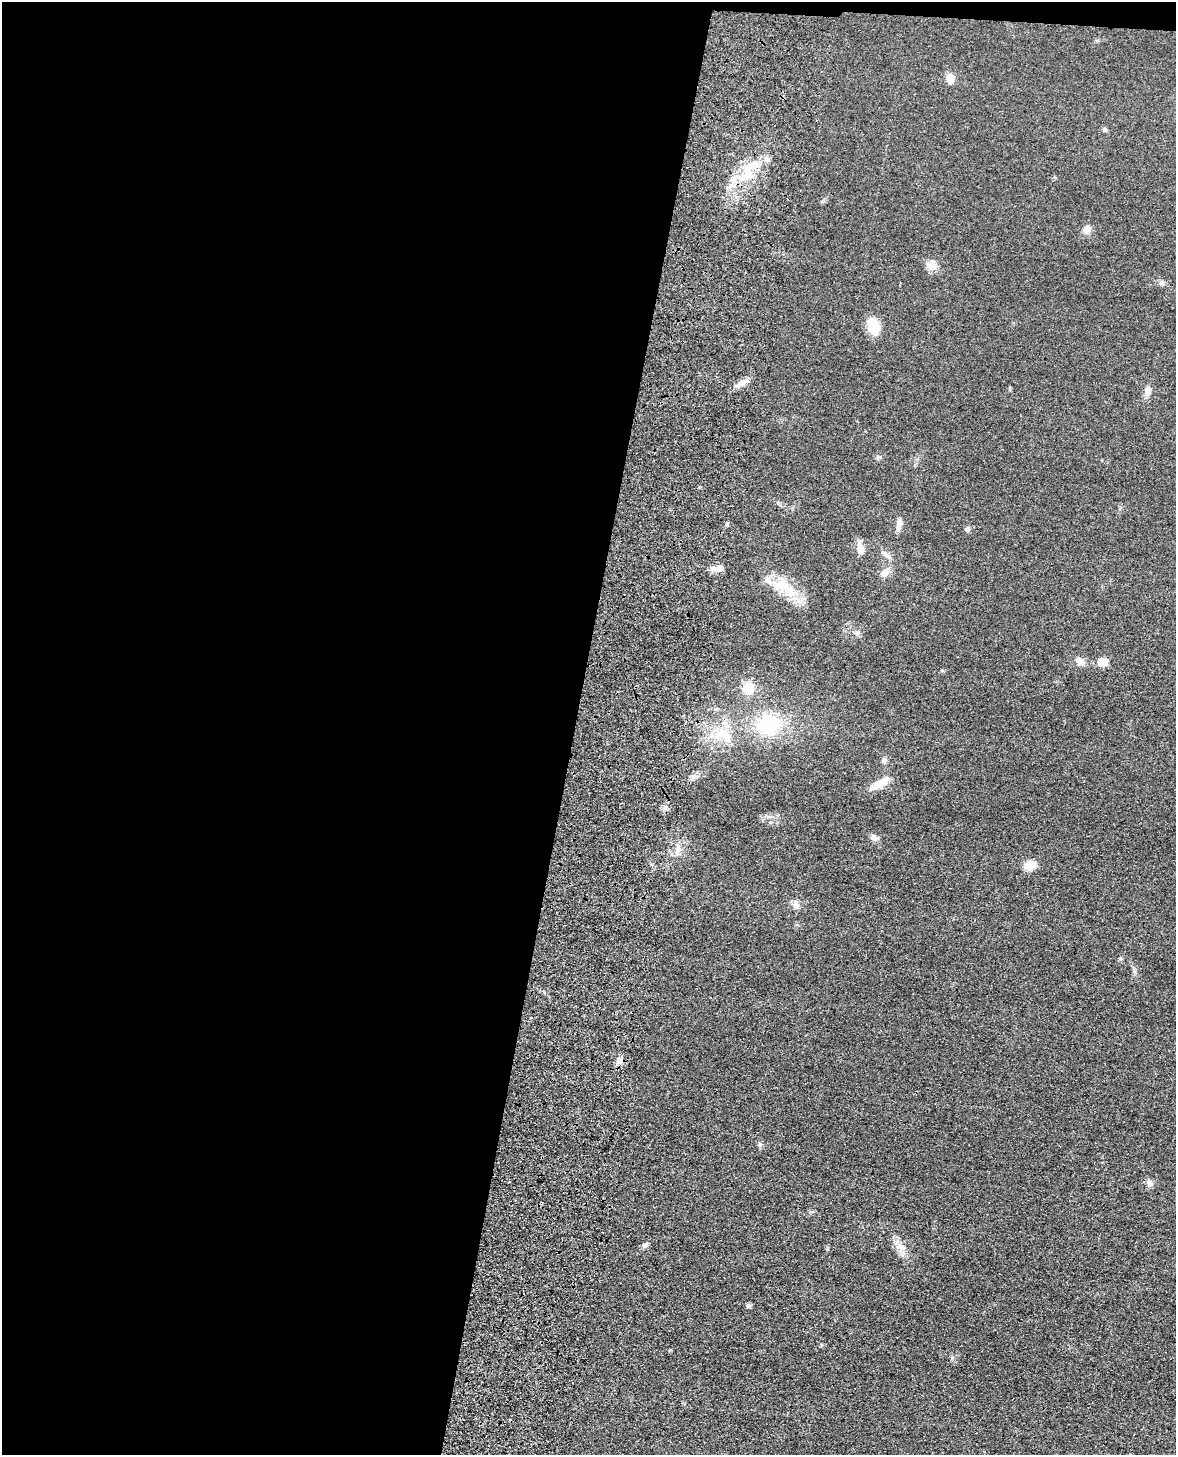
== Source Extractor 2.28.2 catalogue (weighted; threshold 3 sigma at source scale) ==
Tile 1 of 4 x 3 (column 1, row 1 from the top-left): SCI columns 19-1192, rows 3062-4514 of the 4869 x 4885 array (HDU 1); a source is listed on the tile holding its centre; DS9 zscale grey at full resolution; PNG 1178 x 1457 px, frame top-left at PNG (2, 2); no overlay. Shown black and unused: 49% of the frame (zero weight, under 3 of 4 exposures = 9% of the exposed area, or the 3 px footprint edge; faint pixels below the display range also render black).
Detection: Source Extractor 2.28.2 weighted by HDU 2 'WHT'; one run over the whole footprint, this tile lists its part. Background 0.0534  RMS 0.0086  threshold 0.0388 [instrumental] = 3 sigma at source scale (4.5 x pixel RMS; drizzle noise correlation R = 1.50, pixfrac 1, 0.05/0.05 arcsec/px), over >= 5 px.
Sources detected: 40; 3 inside a brighter listed object's ellipse — not listed separately; the other 37 listed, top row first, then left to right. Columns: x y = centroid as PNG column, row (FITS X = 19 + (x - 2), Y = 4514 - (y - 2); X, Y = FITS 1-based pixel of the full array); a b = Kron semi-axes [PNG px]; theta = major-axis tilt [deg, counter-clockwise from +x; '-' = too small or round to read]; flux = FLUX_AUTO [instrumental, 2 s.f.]
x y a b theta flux
950 78 9 7 -73 9.1
1105 130 6 5 - 1.7
745 176 27 14 35 25
1087 229 10 9 - 5.3
932 266 17 9 -9 6.5
1162 283 7 6 - 2
873 325 17 12 -66 19
741 383 18 7 28 6
1147 391 11 8 75 5.7
727 524 5 5 - 1.4
899 525 16 6 81 5.1
967 529 7 6 - 2
860 549 16 9 -86 5.9
886 554 18 5 -36 3.8
717 568 19 8 17 5.8
885 572 16 8 45 6.3
784 587 41 17 -31 28
858 632 7 4 71 1.6
1080 661 11 8 -29 5
1103 662 9 8 - 10
748 688 12 11 - 16
768 725 26 24 10 52
719 734 20 11 44 16
884 760 8 6 -83 2.4
694 776 7 4 -18 1.9
880 783 27 10 31 12
874 838 9 8 - 3.6
678 850 10 6 81 4.4
1030 865 10 9 - 14
796 905 11 8 -58 3.9
1120 958 6 4 0 1.1
759 1145 7 6 - 1.8
1149 1182 9 7 -58 3.9
645 1245 9 6 24 2.4
901 1247 15 8 -36 7.4
748 1305 6 5 - 1.9
670 1350 5 3 - 0.72
Overlapping masked pixels (flux is a lower limit): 1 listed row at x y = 745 176
Unlisted compact peaks at least as high as the median listed source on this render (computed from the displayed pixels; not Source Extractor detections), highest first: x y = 827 1249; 768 817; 665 808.